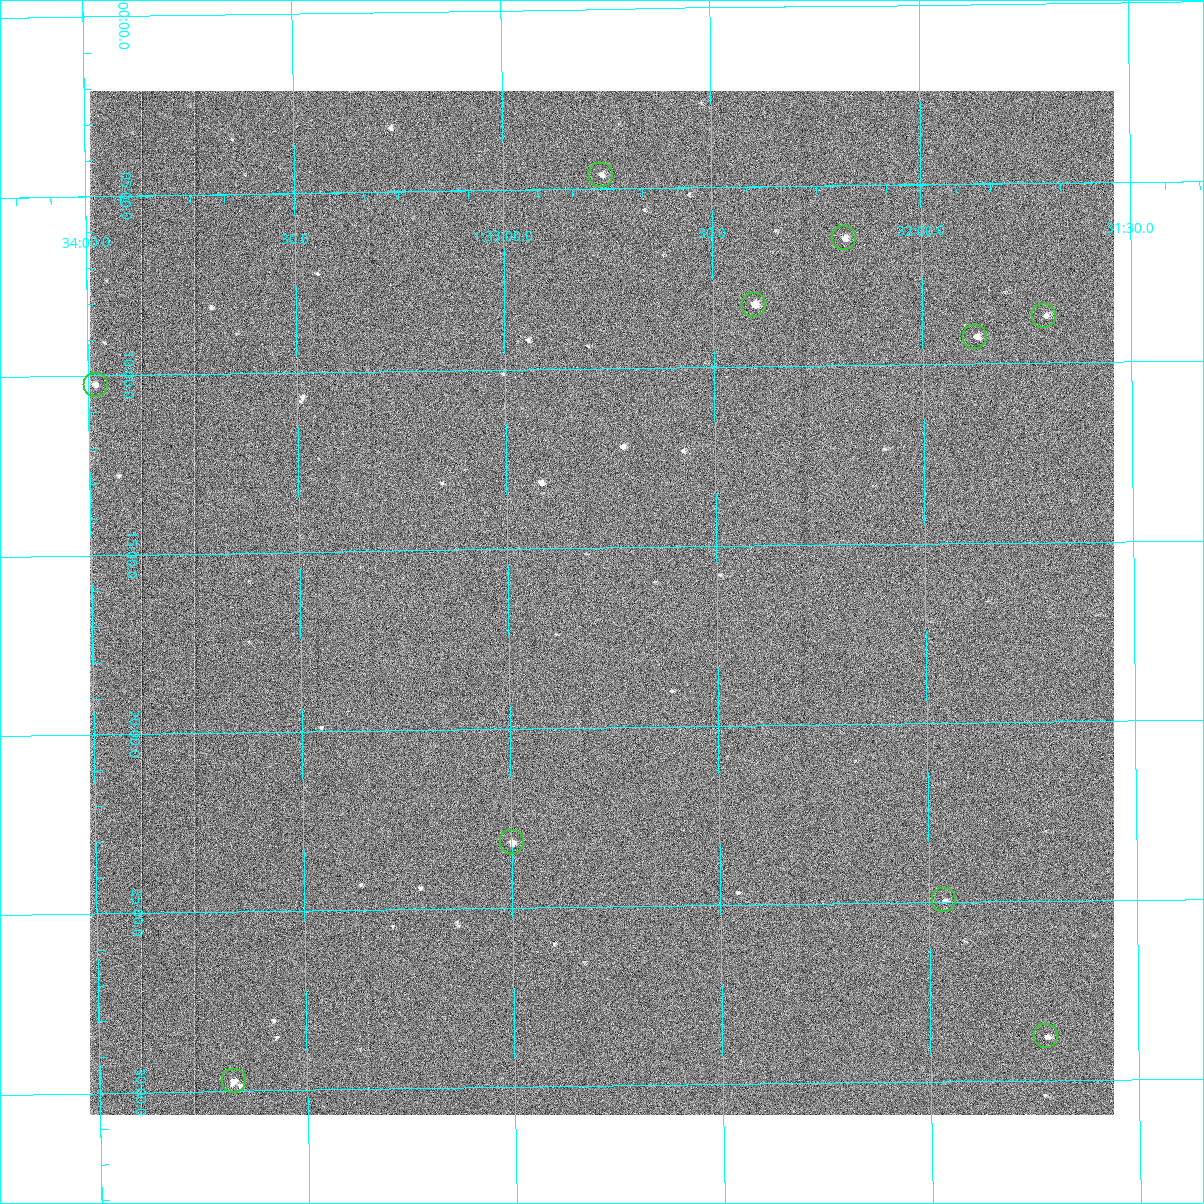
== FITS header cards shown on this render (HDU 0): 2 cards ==
NAXIS1  =                 1024 /fastest changing axis
NAXIS2  =                 1024 /next to fastest changing axis

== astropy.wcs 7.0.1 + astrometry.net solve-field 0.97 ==
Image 1024 x 1024 px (HDU 0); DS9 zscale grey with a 90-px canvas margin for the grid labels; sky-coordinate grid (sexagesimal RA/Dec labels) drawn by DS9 from the SOLVED WCS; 10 Tycho-2 reference stars matched to detected sources circled (green)
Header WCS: RA---TAN-SIP/DEC--TAN-SIP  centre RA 01:32:47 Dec +39:17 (23.19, +39.28 deg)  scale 1.67 arcsec/px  FOV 28.5' x 28.5'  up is -179 deg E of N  parity flipped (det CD > 0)
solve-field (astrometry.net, Tycho-2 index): VERIFIED the header's WCS against the Tycho-2 star catalogue (10 matches, 0 conflicts) and refined it, rather than solving blind
Solved WCS: RA---TAN-SIP/DEC--TAN-SIP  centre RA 01:32:47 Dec +39:17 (23.19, +39.28 deg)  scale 1.67 arcsec/px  FOV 28.5' x 28.5'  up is -179 deg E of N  parity flipped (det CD > 0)
The solver's refit moves the header's centre by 1 arcsec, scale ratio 0.9996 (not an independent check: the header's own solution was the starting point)
Tycho-2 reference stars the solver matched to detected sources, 10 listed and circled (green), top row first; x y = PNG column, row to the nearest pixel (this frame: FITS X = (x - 90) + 1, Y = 1024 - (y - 91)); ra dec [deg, ICRS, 3 dp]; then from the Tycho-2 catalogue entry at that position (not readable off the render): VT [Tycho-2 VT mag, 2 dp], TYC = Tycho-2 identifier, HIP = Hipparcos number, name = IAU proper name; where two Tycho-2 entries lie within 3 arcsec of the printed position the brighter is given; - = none
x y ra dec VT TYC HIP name
601 175 23.191 +39.077 11.35 2814-487-1 - -
844 238 23.046 +39.108 10.59 2814-499-1 - -
754 305 23.101 +39.138 9.93 2814-223-1 - -
1044 316 22.927 +39.145 11.49 2814-623-1 - -
975 337 22.968 +39.154 11.15 2814-385-1 - -
96 385 23.495 +39.171 11.53 2814-441-1 - -
512 842 23.250 +39.386 10.12 2818-1446-1 - -
944 900 22.991 +39.416 11.51 2818-1434-1 - -
1046 1036 22.930 +39.480 11.71 2818-1445-1 - -
234 1081 23.419 +39.495 10.08 2818-1379-1 - -